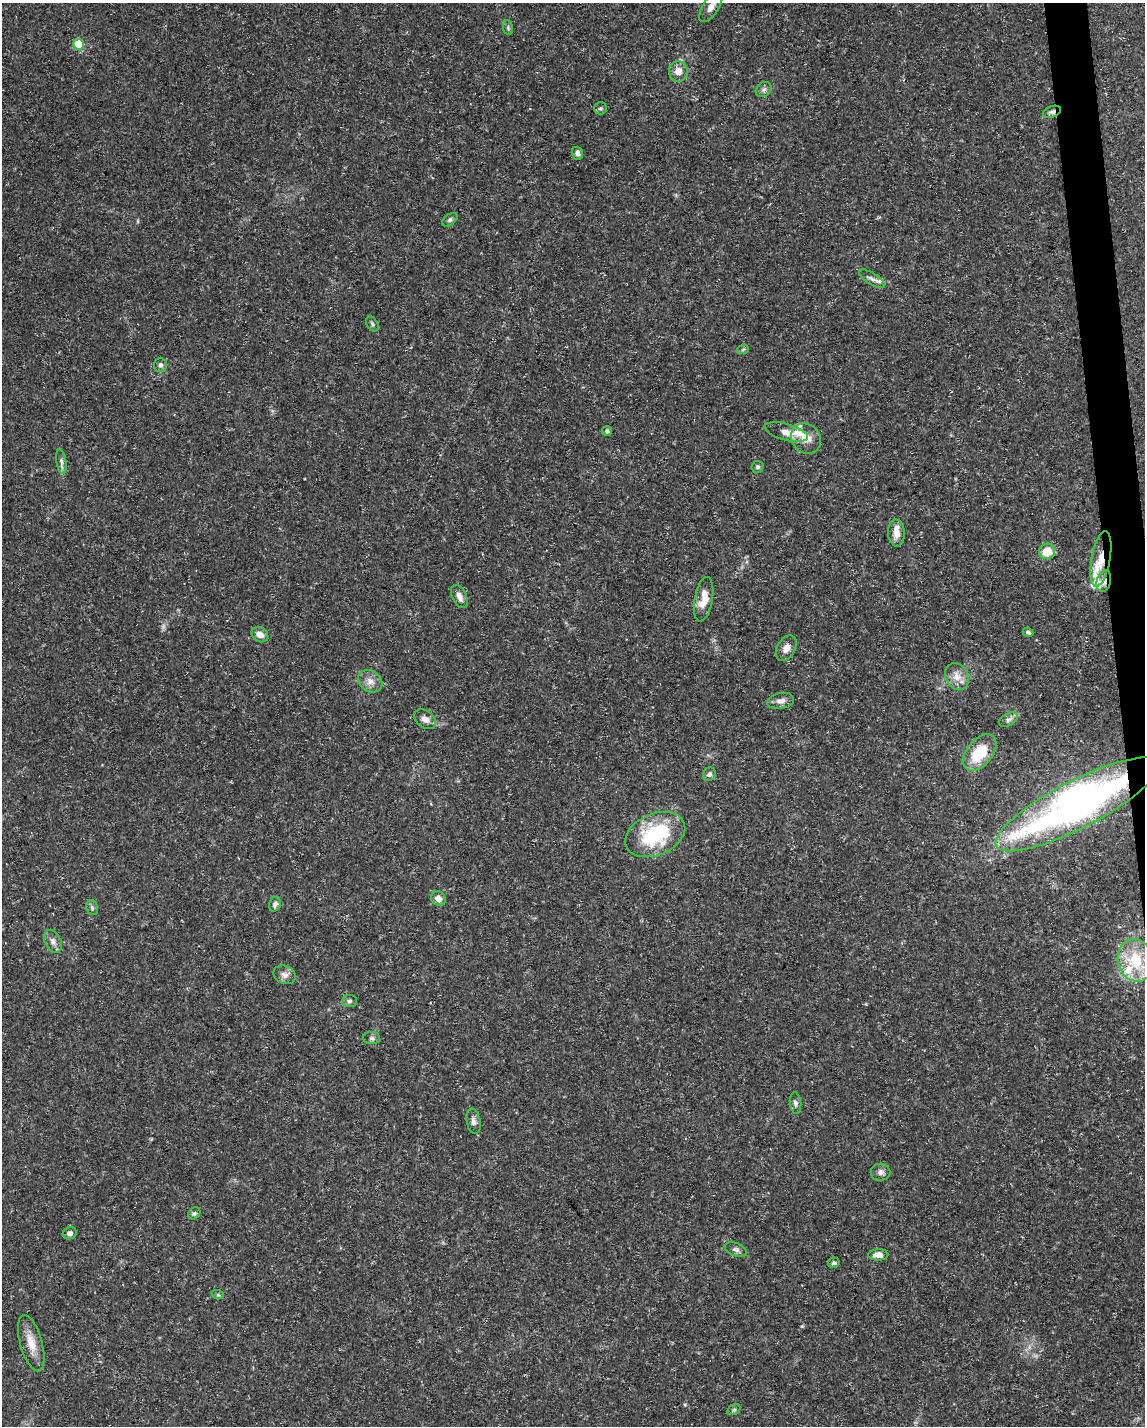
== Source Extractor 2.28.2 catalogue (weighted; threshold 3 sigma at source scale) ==
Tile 6 of 4 x 3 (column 2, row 2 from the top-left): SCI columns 1145-2287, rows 1477-2900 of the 4574 x 4333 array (HDU 1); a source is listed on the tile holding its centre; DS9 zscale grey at full resolution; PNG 1147 x 1428 px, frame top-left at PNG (2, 3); each listed source drawn as its Kron ellipse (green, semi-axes under 4 px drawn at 4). Shown black and unused: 2% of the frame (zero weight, under 3 of 5 exposures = <1% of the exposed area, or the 3 px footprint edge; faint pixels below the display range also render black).
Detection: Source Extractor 2.28.2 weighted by HDU 2 'WHT'; one run over the whole footprint, this tile lists its part. Background 0.0294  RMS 0.0029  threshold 0.013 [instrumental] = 3 sigma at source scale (4.5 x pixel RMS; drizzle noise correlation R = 1.50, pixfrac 1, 0.0396/0.0396 arcsec/px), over >= 5 px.
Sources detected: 61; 6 inside a brighter listed object's ellipse — not listed separately; the other 55 listed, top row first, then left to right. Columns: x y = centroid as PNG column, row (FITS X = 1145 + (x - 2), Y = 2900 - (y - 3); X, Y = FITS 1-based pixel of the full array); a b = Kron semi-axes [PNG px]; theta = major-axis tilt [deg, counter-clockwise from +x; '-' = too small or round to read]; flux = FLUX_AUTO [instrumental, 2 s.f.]
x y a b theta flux
711 7 17 8 57 2.4
508 28 7 5 -80 0.49
78 44 5 5 - 12
678 71 10 9 - 2.7
764 90 9 7 39 0.89
600 108 6 6 - 0.55
1052 112 9 5 20 0.97
577 153 6 5 - 1
450 220 9 5 37 0.71
872 279 15 6 -31 1.5
372 324 8 5 -58 0.63
743 349 6 4 20 0.39
160 365 7 6 - 0.83
607 431 5 5 - 0.7
786 432 22 8 -15 2.8
806 439 16 14 -45 3.9
61 462 12 5 -82 0.93
758 467 6 6 - 0.57
896 533 13 8 -87 2.9
1047 551 8 7 - 5
1101 559 28 9 80 5.8
1104 581 11 7 76 2
459 596 12 7 -65 1.8
704 599 22 9 80 4.1
1028 632 5 4 - 0.59
260 635 9 7 -33 1.9
786 648 14 9 60 2.1
957 677 14 11 -61 3
370 681 13 10 -33 2.2
781 701 14 8 11 1.7
425 719 12 8 -36 1.8
1008 720 10 6 29 1
980 752 21 12 51 11
709 774 7 6 - 0.89
1077 804 91 24 27 160
655 835 31 20 23 22
438 899 8 6 -40 1.7
275 904 7 6 - 0.91
92 908 8 5 -70 0.67
53 941 12 8 -65 1.6
1136 960 21 17 -77 13
285 975 11 9 -24 1.7
349 1001 8 6 2 0.71
372 1038 8 6 -1 0.75
795 1103 11 5 -84 0.82
474 1121 13 7 -79 1.4
881 1172 10 8 2 1.3
194 1213 6 5 - 0.55
70 1233 7 6 - 1
736 1250 12 6 -21 0.99
878 1255 10 5 0 2
834 1263 6 5 - 0.58
218 1295 6 4 -19 0.37
31 1343 29 11 -74 4.7
734 1410 7 5 30 0.45
Overlapping masked pixels (flux is a lower limit): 4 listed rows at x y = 1052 112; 1101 559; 1104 581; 1077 804
Isophote crosses this tile's border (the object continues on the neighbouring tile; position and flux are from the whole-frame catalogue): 2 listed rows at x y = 711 7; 1136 960